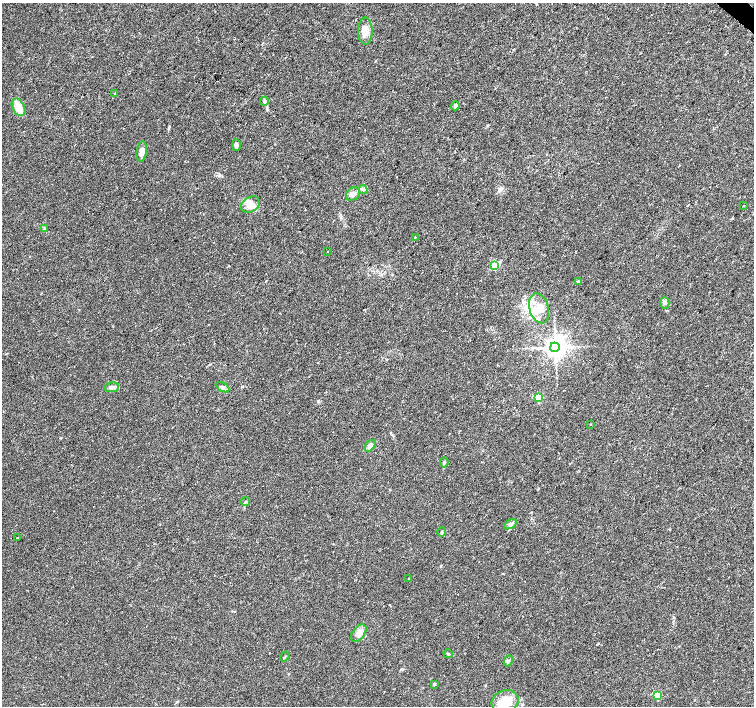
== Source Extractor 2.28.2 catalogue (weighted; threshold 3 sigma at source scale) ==
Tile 10 of 4 x 4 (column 2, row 3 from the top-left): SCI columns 1510-3012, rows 1642-3048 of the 6019 x 6031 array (HDU 1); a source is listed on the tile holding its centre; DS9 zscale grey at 2 x 2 block average (1 PNG px = mean of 2 x 2 image px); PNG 756 x 708 px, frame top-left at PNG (2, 3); each listed source drawn as its Kron ellipse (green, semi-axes under 4 px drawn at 4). Shown black and unused: <1% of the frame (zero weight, under 2 of 3 exposures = <1% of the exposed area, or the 3 px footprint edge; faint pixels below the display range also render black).
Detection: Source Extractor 2.28.2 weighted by HDU 2 'WHT'; one run over the whole footprint, this tile lists its part. Background 0.0471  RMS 0.0062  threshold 0.0278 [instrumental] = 3 sigma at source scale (4.5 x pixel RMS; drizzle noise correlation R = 1.50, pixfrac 1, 0.0396/0.0396 arcsec/px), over >= 5 px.
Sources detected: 39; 1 inside a brighter object's white glare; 1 cosmic-ray / hot-pixel residue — neither listed nor drawn; the other 37 listed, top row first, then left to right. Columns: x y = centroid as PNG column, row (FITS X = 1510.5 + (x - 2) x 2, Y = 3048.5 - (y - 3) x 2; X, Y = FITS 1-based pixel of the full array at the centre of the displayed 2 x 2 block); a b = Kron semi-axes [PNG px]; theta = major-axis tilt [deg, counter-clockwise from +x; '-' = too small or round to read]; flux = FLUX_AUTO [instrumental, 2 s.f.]
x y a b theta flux
365 31 13 7 -90 15
115 94 2 2 - 5
264 101 4 3 - 2
455 106 4 3 - 3.5
18 107 9 6 -62 18
236 145 6 4 -90 3.9
142 152 10 5 84 8.5
363 190 4 3 - 2.2
353 194 7 6 - 8.5
250 205 10 7 31 9.6
744 206 2 2 - 2.6
44 229 3 2 - 1.1
415 237 2 2 - 4.4
327 252 2 2 - 0.82
495 265 3 3 - 83
578 281 4 3 - 1.4
665 303 6 4 -88 3.8
539 308 15 9 -74 19
555 347 5 4 - 1200
111 387 7 4 7 5.1
222 387 7 4 -29 3.8
538 398 3 3 - 53
590 424 2 2 - 1.9
370 446 6 4 51 7.3
444 462 5 3 - 2
246 502 4 3 - 1.8
510 524 7 4 29 4.1
442 532 5 3 - 1.4
17 538 2 2 - 2.8
409 578 2 2 - 2.1
359 633 10 6 53 7.7
448 654 4 3 - 1.5
285 656 5 2 - 0.98
508 661 6 2 65 1.5
434 684 2 2 - 4
657 695 3 3 - 57
505 702 14 11 22 32
Diffuse or blended objects may show on this block-average render without a row.